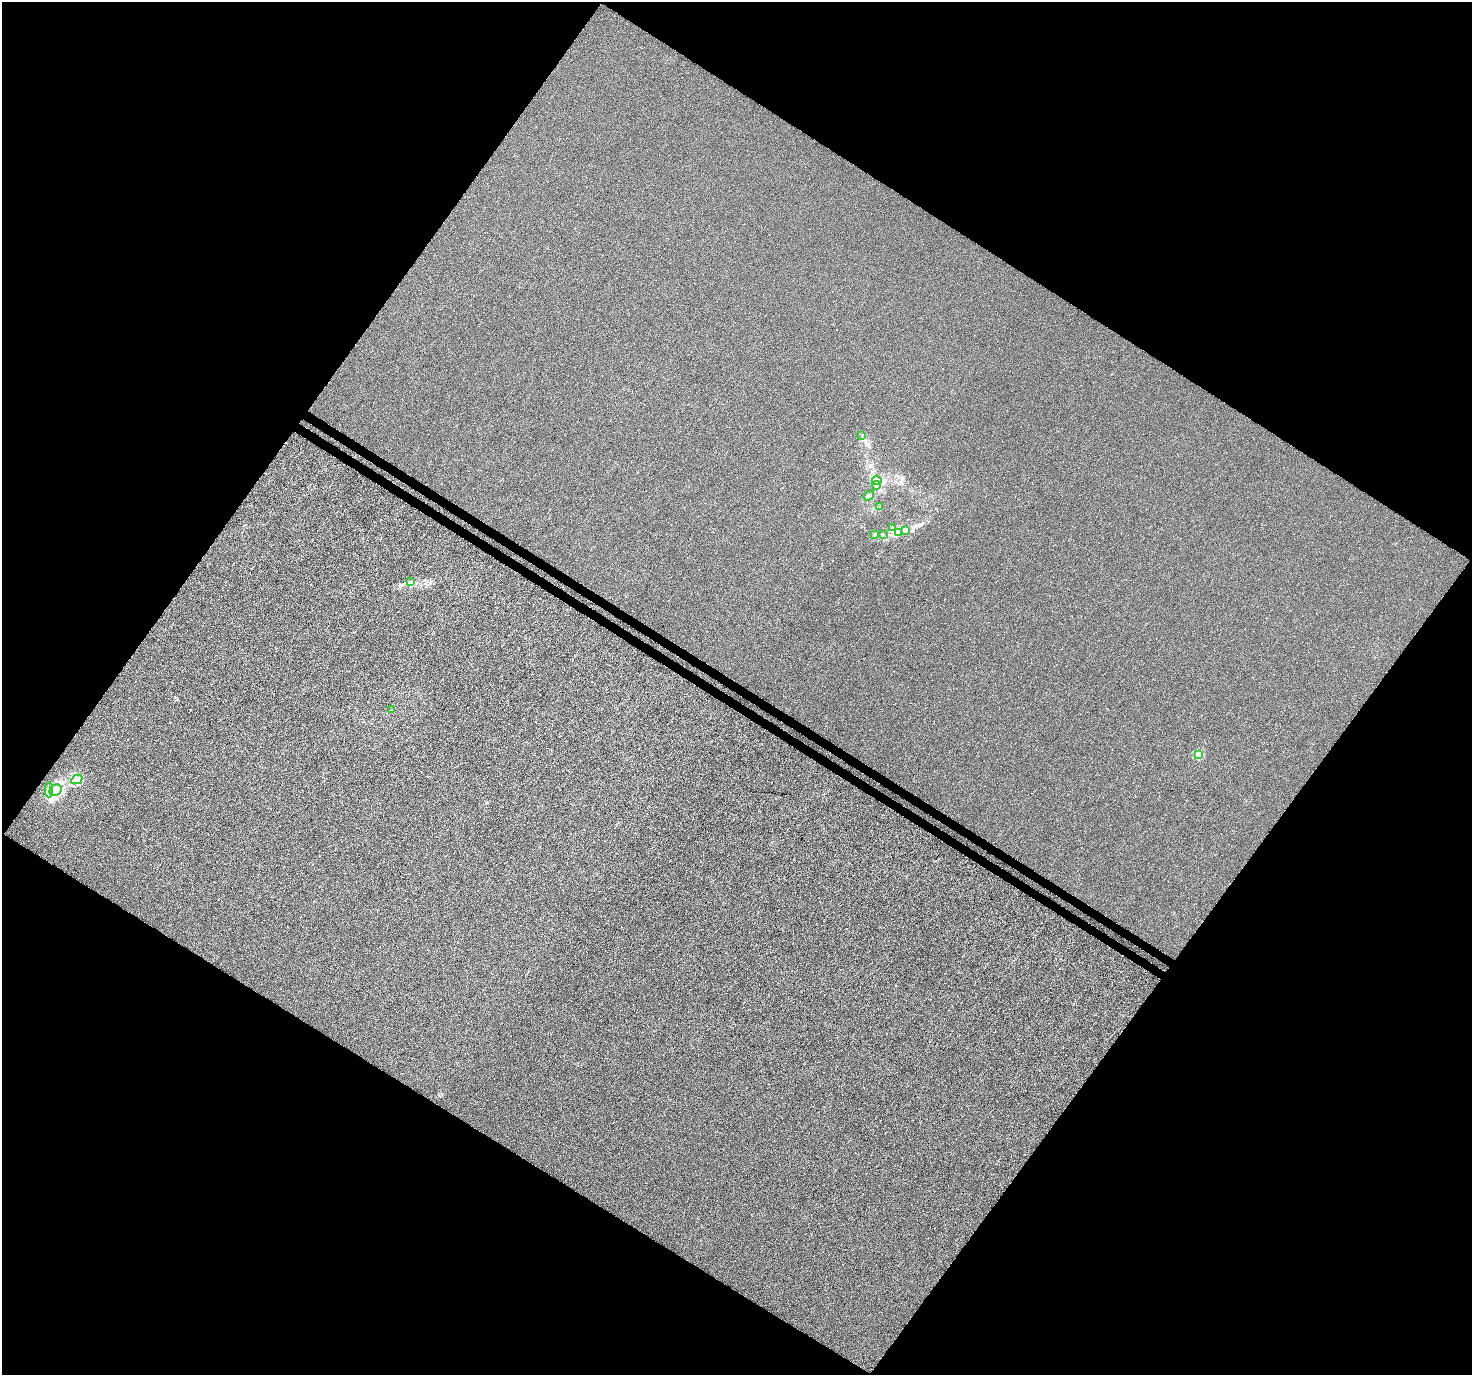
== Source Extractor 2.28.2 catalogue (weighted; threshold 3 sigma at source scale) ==
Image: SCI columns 42-5919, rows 300-5791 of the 5955 x 6026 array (HDU 1 of 3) = the unmasked area's bounding box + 8 px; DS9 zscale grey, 4 x 4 block average (1 PNG px = mean of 4 x 4 image px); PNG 1474 x 1377 px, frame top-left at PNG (2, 2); each listed source drawn as its Kron ellipse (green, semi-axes under 4 px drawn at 4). Shown black and unused: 49% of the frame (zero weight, under 3 of 4 exposures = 5% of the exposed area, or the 3 px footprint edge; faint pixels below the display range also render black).
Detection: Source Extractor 2.28.2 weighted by HDU 2 'WHT'. Background -4.45e-05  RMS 0.0037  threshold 0.0165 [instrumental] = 3 sigma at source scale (4.5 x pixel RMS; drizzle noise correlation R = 1.50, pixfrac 1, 0.0396/0.0396 arcsec/px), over >= 5 px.
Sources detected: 20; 1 inside a brighter object's white glare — neither listed nor drawn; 2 coinciding with a brighter row at this scale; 1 inside a brighter listed object's ellipse — not listed separately; the other 16 listed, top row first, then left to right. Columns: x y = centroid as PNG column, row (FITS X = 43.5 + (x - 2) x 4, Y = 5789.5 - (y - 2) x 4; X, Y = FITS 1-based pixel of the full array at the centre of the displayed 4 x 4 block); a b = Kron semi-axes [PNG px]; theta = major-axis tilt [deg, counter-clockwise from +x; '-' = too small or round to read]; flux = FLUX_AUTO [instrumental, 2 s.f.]
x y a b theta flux
862 435 2 2 - 1
877 481 5 4 - 8.7
876 485 4 3 - 5.2
869 496 5 2 - 3.5
879 507 2 2 - 0.87
893 527 2 2 - 1.4
906 530 4 3 - 4.6
899 533 4 2 - 3.6
874 534 3 2 - 2.4
883 534 2 2 - 0.82
411 582 4 3 - 3.7
391 710 2 2 - 1.6
1199 755 2 2 - 55
77 779 6 4 27 16
49 790 7 4 89 9.4
56 790 6 5 - 18
Diffuse or blended objects may show on this block-average render without a row.